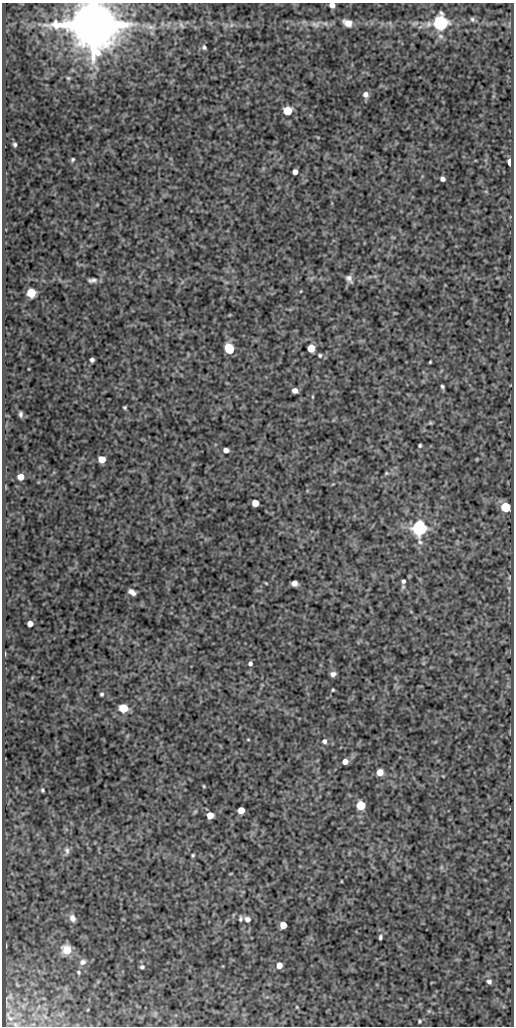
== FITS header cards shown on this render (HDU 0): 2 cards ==
NAXIS1  =                  512
NAXIS2  =                 1024

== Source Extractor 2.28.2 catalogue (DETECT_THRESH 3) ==
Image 512 x 1024 px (HDU 0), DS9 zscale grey, 1 PNG px = 1 image px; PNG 516 x 1028 px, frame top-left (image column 1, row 1024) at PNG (2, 3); no overlay
Background 95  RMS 0.53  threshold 1.6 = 3 sigma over >= 5 px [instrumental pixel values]
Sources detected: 80; all 80 listed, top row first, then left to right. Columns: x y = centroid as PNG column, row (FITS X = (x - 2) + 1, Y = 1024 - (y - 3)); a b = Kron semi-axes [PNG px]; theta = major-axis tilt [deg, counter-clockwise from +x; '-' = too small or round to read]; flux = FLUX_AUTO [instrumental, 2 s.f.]
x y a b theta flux
332 5 5 4 - 250
472 19 7 6 - 80
348 23 9 6 -26 260
441 23 6 6 - 12000
316 24 16 9 8 250
428 24 10 8 74 190
93 25 12 12 - 320000
181 25 9 3 -59 55
231 25 7 4 88 71
151 27 10 6 -15 140
204 47 6 5 - 75
68 78 6 4 -44 50
366 94 7 6 - 160
287 111 5 5 - 1500
15 144 5 4 - 73
73 159 4 3 - 56
510 162 5 3 - 410
295 172 5 4 - 200
443 179 4 4 - 130
349 279 10 6 -55 150
92 280 10 5 1 130
301 291 4 3 - 27
31 293 6 5 - 1700
229 348 7 5 -57 1700
311 348 5 5 - 920
320 355 6 5 - 62
92 360 4 4 - 91
430 362 3 3 - 35
442 386 4 3 - 63
295 390 5 4 - 220
125 407 4 3 - 47
21 414 6 3 -90 88
430 423 6 4 43 42
420 445 4 3 - 53
226 450 5 4 - 190
102 459 5 5 - 640
477 459 5 3 - 26
386 473 6 5 - 50
21 477 5 5 - 510
255 503 5 5 - 530
506 507 6 5 - 2300
419 528 6 6 - 16000
509 577 6 3 72 42
403 581 6 5 - 90
266 583 4 2 - 31
294 583 5 5 - 260
132 592 8 4 -34 180
30 624 5 5 - 270
5 654 6 3 90 32
250 663 5 4 - 100
333 674 5 4 - 150
333 690 3 3 - 41
102 694 5 4 - 61
123 708 6 5 - 1500
248 740 4 3 - 30
324 741 6 6 - 110
345 762 5 5 - 250
380 772 5 5 - 440
204 786 4 3 - 36
42 790 4 3 - 54
361 805 6 5 - 1800
241 810 5 5 - 490
210 815 5 5 - 510
67 851 10 6 -88 110
193 855 3 3 - 46
441 867 7 4 -72 53
341 881 3 2 - 24
72 918 8 7 - 210
240 919 6 4 85 70
247 919 7 6 - 160
283 925 5 5 - 540
380 937 4 3 - 72
66 949 10 9 - 480
83 962 9 7 26 150
279 965 5 5 - 320
142 967 5 4 - 61
78 972 5 4 - 47
489 982 5 5 - 110
297 1007 5 3 - 30
419 1021 3 3 - 46
At the frame edge (FLAGS 8, measured only in part): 2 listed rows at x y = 332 5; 93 25

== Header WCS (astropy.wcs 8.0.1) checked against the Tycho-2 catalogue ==
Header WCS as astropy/WCSLIB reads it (CRVAL/CRPIX/CD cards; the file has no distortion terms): RA---SIN/DEC--SIN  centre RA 14:02:31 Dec +54:32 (210.63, +54.53 deg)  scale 1 arcsec/px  FOV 8.5' x 17.1'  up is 0 deg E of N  parity normal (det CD < 0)
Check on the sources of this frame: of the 60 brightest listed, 3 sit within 1.5 arcsec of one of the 5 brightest Tycho-2 stars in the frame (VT <= 11.99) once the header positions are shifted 0.43 arcsec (0.41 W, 0.13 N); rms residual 0.49 arcsec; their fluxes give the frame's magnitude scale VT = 21.96 - 2.5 log10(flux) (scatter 0.11 mag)
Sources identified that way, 3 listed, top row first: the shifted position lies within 1.5 arcsec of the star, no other Tycho-2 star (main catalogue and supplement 1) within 3.0 arcsec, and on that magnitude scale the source's flux lands within +1.5 / -3 mag of the star's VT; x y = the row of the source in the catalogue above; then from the Tycho-2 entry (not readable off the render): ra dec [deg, ICRS J2000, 3 dp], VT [Tycho-2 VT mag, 2 dp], TYC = Tycho-2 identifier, HIP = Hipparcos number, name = IAU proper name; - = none
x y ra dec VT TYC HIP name
441 23 210.541 +54.667 11.77 3852-201-1 - -
93 25 210.708 +54.666 8.09 3852-267-1 68621 -
419 528 210.552 +54.526 11.90 3852-519-1 - -